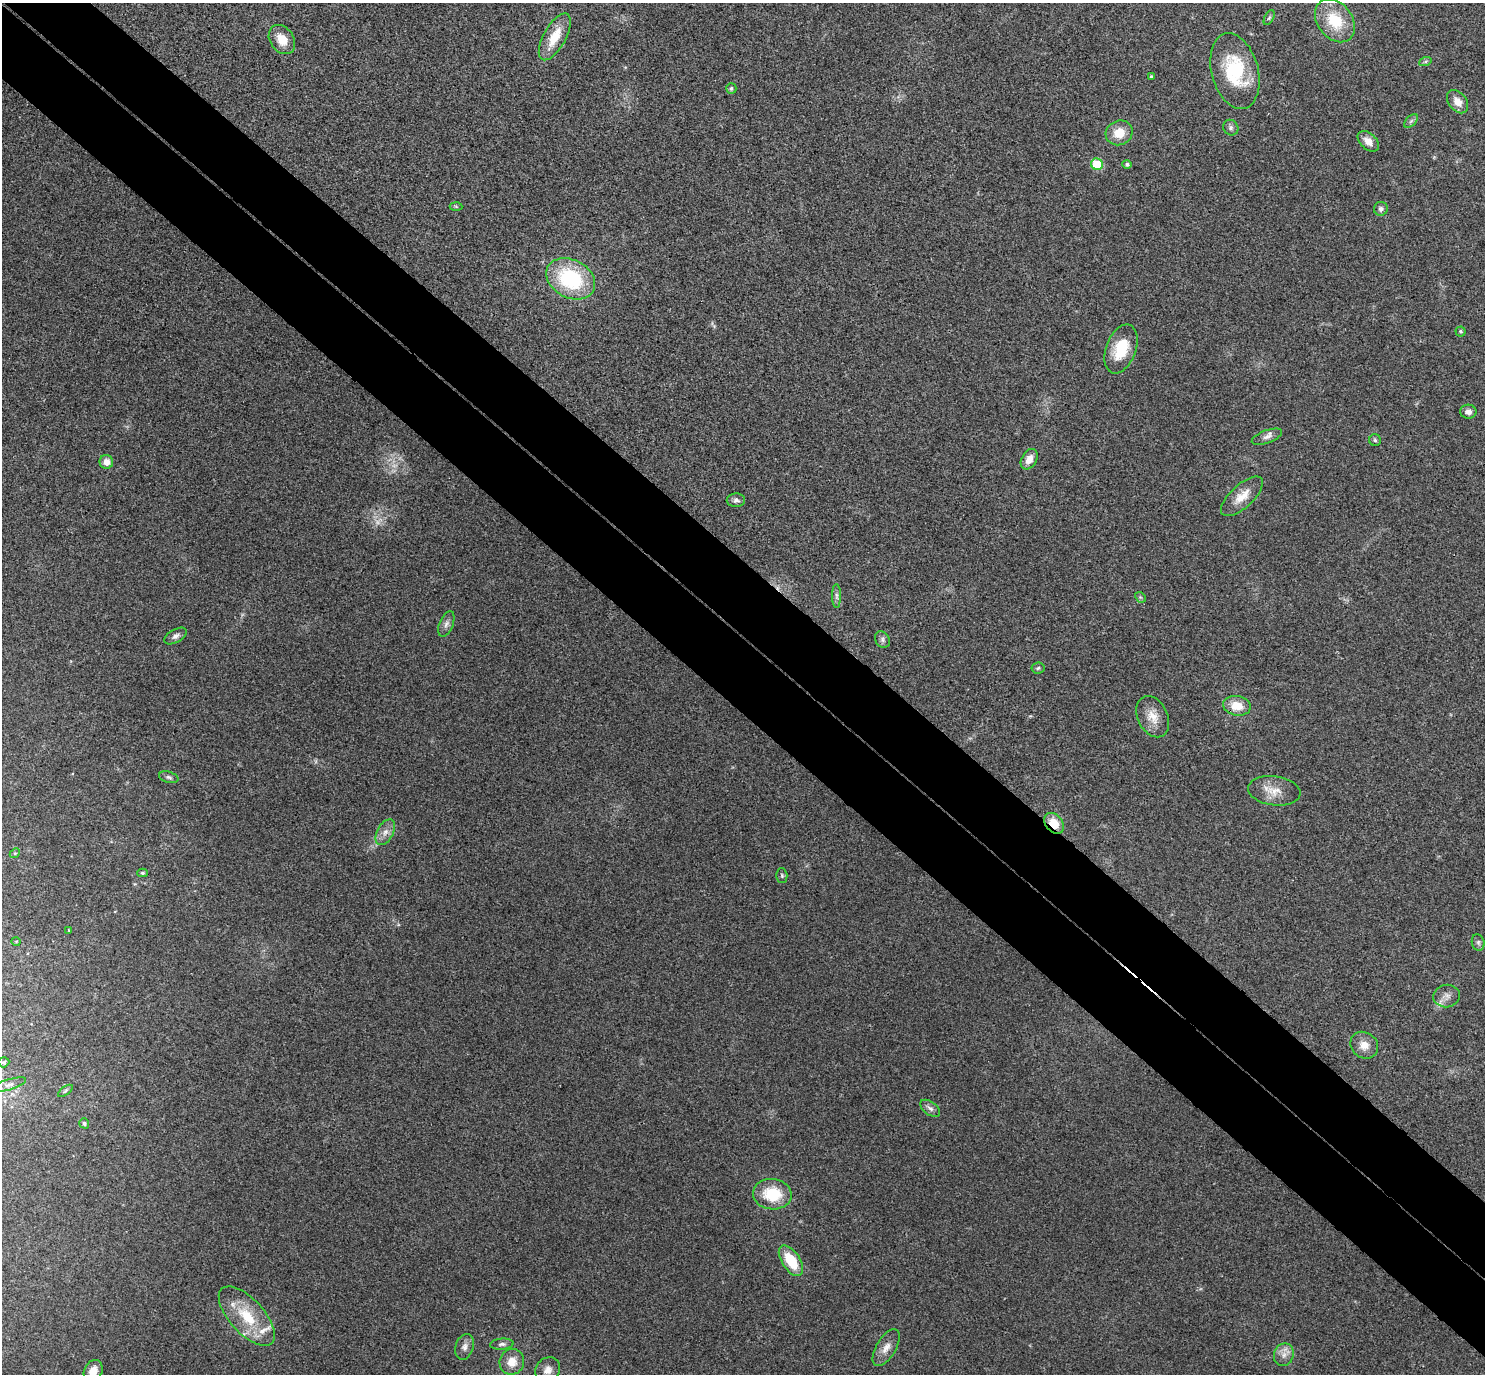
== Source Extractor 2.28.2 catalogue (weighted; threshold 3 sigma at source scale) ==
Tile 6 of 4 x 4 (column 2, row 2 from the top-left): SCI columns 1529-3011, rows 2943-4314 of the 6023 x 6026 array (HDU 1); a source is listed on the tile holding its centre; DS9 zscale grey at full resolution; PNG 1487 x 1376 px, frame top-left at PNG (2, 3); each listed source drawn as its Kron ellipse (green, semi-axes under 4 px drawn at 4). Shown black and unused: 11% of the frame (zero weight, under 3 of 4 exposures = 6% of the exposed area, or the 3 px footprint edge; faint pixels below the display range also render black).
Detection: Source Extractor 2.28.2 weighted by HDU 2 'WHT'; one run over the whole footprint, this tile lists its part. Background 0.0272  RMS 0.0062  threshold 0.0281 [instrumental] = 3 sigma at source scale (4.5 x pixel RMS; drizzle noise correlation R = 1.50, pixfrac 1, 0.05/0.05 arcsec/px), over >= 5 px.
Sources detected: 65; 2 too faint to see at this stretch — neither listed nor drawn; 1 inside a brighter listed object's ellipse — not listed separately; the other 62 listed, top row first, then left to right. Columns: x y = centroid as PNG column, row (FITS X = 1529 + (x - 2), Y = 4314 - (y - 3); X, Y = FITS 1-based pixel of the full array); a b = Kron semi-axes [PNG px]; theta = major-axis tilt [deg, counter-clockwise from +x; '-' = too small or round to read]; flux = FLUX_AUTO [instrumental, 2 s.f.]
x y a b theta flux
1269 18 8 4 62 1.1
1335 21 24 17 -53 23
555 37 26 11 61 15
282 39 16 12 -55 10
1425 62 6 4 19 0.9
1235 71 39 23 -75 39
1151 76 3 3 - 0.94
731 88 5 5 - 1.2
1458 102 13 9 -52 5.8
1411 121 8 5 45 1.5
1231 128 8 7 - 1.9
1119 133 13 12 - 11
1368 141 12 8 -43 5.1
1097 164 6 5 - 21
1127 164 5 4 - 1.4
456 206 6 4 -2 0.88
1381 209 7 7 - 1.9
571 279 26 19 -28 54
1461 331 5 5 - 1
1121 349 25 15 69 22
1468 412 8 7 - 3.4
1267 437 16 6 20 3
1375 440 6 5 - 1.2
1029 459 11 7 59 6
106 462 7 7 - 4.6
1242 496 26 11 42 10
736 500 9 7 4 2.2
836 596 12 4 -89 1.9
1140 597 6 4 -44 0.87
446 624 13 6 68 2.9
176 636 12 6 30 2.7
882 640 9 7 -58 2.1
1038 668 6 5 - 1
1237 706 14 10 -9 11
1153 717 22 15 -64 9.8
169 777 10 5 -15 1.6
1274 791 26 14 -8 10
1054 823 11 8 -51 11
385 832 14 8 61 4.6
15 853 5 4 - 0.83
142 873 5 4 - 1
782 876 7 5 -88 1.1
69 930 3 2 - 0.4
16 941 5 3 - 0.5
1478 942 8 6 -76 1.6
1447 996 13 11 8 4.9
1364 1045 14 12 -39 6.6
4 1062 5 5 - 1.2
9 1085 18 5 18 3.1
65 1091 8 4 36 1.1
930 1108 11 6 -37 2.4
84 1123 5 4 - 1.2
772 1194 19 15 -6 24
791 1261 17 9 -56 20
247 1316 37 17 -48 26
502 1344 12 5 4 2.1
464 1347 13 9 72 3.6
886 1348 20 9 59 6.1
1284 1355 11 9 70 4.4
512 1362 13 12 - 8.3
548 1370 13 11 51 5.5
93 1371 11 9 64 7.7
Overlapping masked pixels (flux is a lower limit): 1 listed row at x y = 1054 823
Isophote crosses this tile's border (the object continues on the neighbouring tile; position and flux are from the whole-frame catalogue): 1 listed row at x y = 93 1371